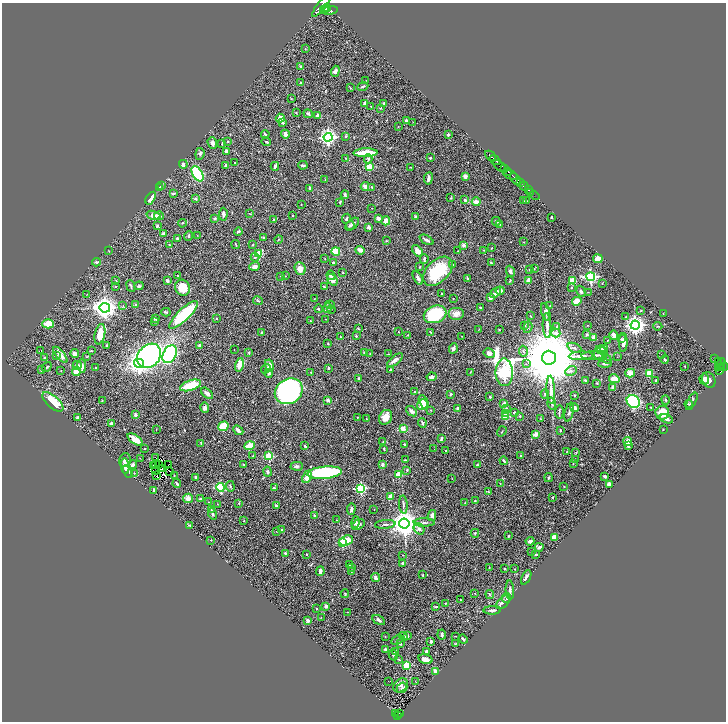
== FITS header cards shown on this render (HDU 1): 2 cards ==
NAXIS1  =                 1448
NAXIS2  =                 1439

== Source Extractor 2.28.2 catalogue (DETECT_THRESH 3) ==
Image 1448 x 1439 px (HDU 1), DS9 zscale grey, zoomed out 1/2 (1 PNG px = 2 x 2 image px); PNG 728 x 724 px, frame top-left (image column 1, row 1438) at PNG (2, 3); each listed source drawn as its Kron ellipse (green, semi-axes under 4 px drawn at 4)
Background 0.646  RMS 0.02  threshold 0.0604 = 3 sigma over >= 5 px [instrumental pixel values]
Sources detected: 538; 47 cannot appear on this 1/2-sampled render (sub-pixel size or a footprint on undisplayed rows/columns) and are neither listed nor drawn; the other 491 listed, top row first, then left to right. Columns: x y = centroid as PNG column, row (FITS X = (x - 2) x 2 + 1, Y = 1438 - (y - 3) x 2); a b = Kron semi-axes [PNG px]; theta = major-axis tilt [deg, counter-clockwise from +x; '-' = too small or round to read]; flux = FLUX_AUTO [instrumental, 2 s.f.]
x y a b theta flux
322 5 14 4 51 2900
327 8 4 3 - 1200
324 9 4 3 - 940
330 10 8 3 5 1500
305 48 3 2 - 1.7
301 67 3 3 - 8.9
335 71 5 3 - 9.8
366 80 3 2 - 1.4
300 83 2 2 - 2.9
363 86 6 3 23 5.3
350 88 3 3 - 2.3
291 99 2 2 - 1.4
364 103 4 2 - 6.6
384 103 3 2 - 6.1
371 106 3 2 - 1.7
381 108 3 2 - 1.6
296 113 3 2 - 1.8
308 114 5 3 - 7.9
318 115 4 3 - 8.7
280 118 4 3 - 28
406 121 4 3 - 9.7
413 122 2 1 - 0.91
283 123 4 3 - 5.1
398 127 3 2 - 1.7
265 134 4 2 - 4.7
285 134 4 3 - 21
448 134 2 2 - 16
346 136 4 2 - 3.8
328 137 4 4 - 1200
228 141 3 2 - 2
266 142 4 2 - 3.2
212 143 6 4 -72 17
222 144 3 2 - 3
226 151 3 3 - 8.1
366 153 12 3 2 100
200 154 6 4 84 7.3
490 156 6 3 -42 850
345 158 3 2 - 1.3
430 158 3 2 - 5.1
368 159 4 4 - 6.1
495 160 6 2 -36 800
235 163 2 2 - 4.9
183 164 4 3 - 6.7
226 165 3 2 - 9.3
303 165 5 3 - 7.2
275 166 4 2 - 14
500 166 7 4 -42 440
369 167 3 3 - 150
410 167 3 2 - 1.8
504 168 3 2 - 380
508 171 4 2 - 300
197 174 8 5 -59 340
510 175 7 3 -20 680
465 176 2 2 - 51
428 178 6 3 81 13
325 179 3 2 - 1.5
516 179 7 3 -48 1300
521 183 2 1 - 170
161 185 3 2 - 2.6
365 186 4 3 - 18
524 186 5 2 - 550
160 187 3 2 - 2.1
372 187 4 3 - 3.3
310 188 3 3 - 5.1
528 189 3 2 - 160
531 192 3 2 - 69
173 193 4 2 - 6.1
345 195 4 4 - 4.9
534 195 5 2 - 42
151 198 7 3 57 35
451 198 3 3 - 3.1
196 199 2 2 - 17
465 200 3 3 - 6.8
524 201 2 1 - 1.2
526 201 3 2 - 2.6
340 202 3 2 - 3.9
476 202 4 3 - 26
301 204 3 2 - 1.3
372 208 2 1 - 1.1
223 214 6 3 86 13
250 214 4 2 - 2.3
154 215 7 4 -16 45
293 215 2 2 - 3.3
159 216 5 4 - 13
415 216 4 3 - 4.8
551 217 2 2 - 3.7
215 218 3 3 - 3.7
378 218 4 4 - 13
346 219 5 4 - 6.1
274 220 4 3 - 4.4
386 221 4 4 - 23
496 221 4 3 - 3.4
182 223 4 3 - 4.2
352 224 8 5 42 11
500 224 2 1 - 1.1
350 225 4 3 - 5
157 226 3 2 - 5.2
369 227 4 3 - 10
238 231 4 3 - 5.9
163 234 3 3 - 6
197 235 2 2 - 1.3
188 236 5 3 - 4.5
177 238 2 2 - 11
263 238 4 3 - 4.4
278 239 4 2 - 2.7
427 240 8 3 -28 7.9
387 241 4 2 - 2.4
524 242 2 1 - 2.4
169 244 3 2 - 2.2
236 244 4 2 - 1.9
253 245 2 2 - 2.6
464 245 2 2 - 37
491 248 3 2 - 1.8
360 250 5 4 - 20
484 250 2 2 - 2.1
109 251 2 2 - 1.3
336 251 4 4 - 52
418 251 7 4 -48 27
458 251 2 2 - 1.5
259 254 3 3 - 140
255 257 4 3 - 4.3
325 259 3 2 - 2
424 259 5 2 - 6.4
598 259 5 4 - 36
96 262 4 3 - 8.1
333 263 3 2 - 10
491 263 3 2 - 3.3
453 265 3 3 - 2.8
254 266 5 4 - 17
420 267 3 2 - 2.9
300 269 6 5 - 37
534 269 3 2 - 1.7
529 270 3 2 - 1.9
438 271 17 11 44 220
510 271 6 4 -68 9
343 273 3 2 - 3.3
331 275 4 4 - 8.7
178 276 3 2 - 3.5
281 276 4 3 - 3.4
285 276 3 2 - 2.4
591 277 4 4 - 670
418 278 7 3 -60 13
467 278 4 2 - 3.9
332 280 6 4 -51 17
510 280 2 2 - 3.6
529 280 2 2 - 65
116 281 3 3 - 3.4
167 281 4 3 - 12
573 281 4 4 - 63
602 283 2 2 - 2.4
116 286 3 3 - 3.6
131 286 6 2 -68 4.7
139 286 5 4 - 5.9
324 287 3 3 - 4
182 288 8 7 - 73
571 288 3 3 - 3.7
500 291 4 3 - 14
581 291 6 3 -62 7.9
588 292 2 2 - 1.7
495 293 6 3 40 23
87 294 3 2 - 1.4
441 294 2 1 - 2.3
314 298 2 2 - 1.2
453 298 2 2 - 1.1
490 298 3 3 - 20
258 301 5 3 - 4.1
577 301 5 4 - 42
136 305 3 3 - 3.3
330 305 5 4 - 6.2
550 305 2 2 - 1.8
123 306 3 3 - 2.5
480 307 2 2 - 5.5
105 308 5 5 - 3600
327 308 5 3 - 7.4
318 309 4 3 - 3.7
331 309 2 2 - 1.4
641 310 3 2 - 2.7
166 312 4 3 - 3.8
546 312 9 4 -74 10
456 313 8 6 0 28
663 313 2 1 - 1.4
435 314 11 8 20 270
183 315 19 6 44 250
531 316 3 2 - 2.8
626 317 2 2 - 2.4
216 318 3 2 - 2.5
155 319 3 2 - 8.8
326 319 3 1 - 1.6
310 321 2 2 - 1.9
154 322 3 2 - 1.9
48 324 5 4 - 61
525 325 3 2 - 1.4
588 325 3 2 - 1.6
635 325 4 4 - 2200
547 326 12 3 -88 18
557 326 4 3 - 4
658 326 4 2 - 3.2
528 327 6 3 72 5.5
358 329 3 2 - 3
479 329 2 1 - 0.98
499 330 3 2 - 3
262 332 3 2 - 3.3
398 332 2 2 - 3.3
431 332 3 2 - 3.6
556 333 4 4 - 19
100 334 10 5 78 54
407 335 3 2 - 1.8
587 335 3 3 - 3.8
614 335 5 3 - 20
340 336 2 1 - 2.2
356 336 2 2 - 4.8
462 336 2 1 - 1.2
593 338 3 2 - 16
621 339 3 3 - 3.3
608 340 2 2 - 1.2
623 342 9 4 87 17
328 343 2 2 - 4.2
200 345 3 3 - 11
106 346 4 3 - 4.1
453 348 5 3 - 11
574 348 7 4 -23 12
234 349 2 2 - 1.4
601 350 5 4 - 18
604 350 5 4 - 8.9
41 351 2 1 - 26
91 351 3 2 - 2.5
523 351 5 3 - 5.1
75 353 4 4 - 14
249 353 4 3 - 3.5
364 353 4 2 - 3.6
489 353 6 4 -31 15
170 354 9 6 60 770
370 354 2 1 - 1.1
388 354 2 2 - 1.6
601 354 7 6 - 12
661 354 2 1 - 1.2
56 355 3 3 - 3.1
60 355 10 3 -51 38
594 355 13 3 3 13
86 356 3 2 - 2.4
149 356 13 10 49 1100
581 356 12 3 2 21
617 357 2 1 - 2.3
45 358 3 3 - 3.1
549 358 7 7 - 54000
607 359 5 4 - 6.2
665 359 4 2 - 4.5
715 359 2 1 - 2.7
395 360 10 4 40 16
718 361 4 2 - 150
139 363 5 4 - 1700
605 363 6 3 3 9.2
526 364 3 3 - 3.5
720 364 6 2 60 170
77 365 4 3 - 9.9
239 365 7 4 77 39
269 365 5 4 - 22
82 366 7 4 -82 15
685 366 2 2 - 2.1
47 367 5 3 - 4.8
724 367 4 3 - 320
96 368 2 2 - 2.5
329 368 3 2 - 4.7
721 368 2 2 - 170
266 369 5 2 - 2.8
720 369 5 2 - 310
41 370 4 2 - 2
61 370 2 2 - 1.1
390 370 3 3 - 4.3
571 371 6 4 26 10
76 372 4 4 - 40
311 372 2 1 - 1.3
470 372 3 2 - 2
504 372 13 8 -89 1400
269 373 4 3 - 4.8
630 373 5 4 - 39
649 373 4 3 - 74
432 377 5 3 - 13
359 378 4 3 - 4.6
614 379 5 4 - 54
704 379 5 5 - 11
585 380 4 3 - 4
709 380 8 6 -60 27
656 381 3 2 - 3.5
597 383 3 2 - 3.5
191 385 11 5 19 120
613 387 4 3 - 18
551 390 14 4 -87 24
289 391 15 12 32 1200
415 392 2 2 - 2
207 393 7 3 -41 12
450 394 4 2 - 3.3
545 394 4 3 - 4.4
574 395 2 2 - 3.7
490 397 3 2 - 3.6
102 400 2 1 - 2
328 400 2 2 - 34
665 400 4 3 - 4.4
633 401 7 6 - 520
692 401 9 3 62 8.1
53 402 13 6 -41 120
424 402 7 4 -65 41
504 403 4 3 - 9.1
552 404 6 4 -75 6
689 404 4 3 - 3.5
422 405 5 5 - 81
574 407 4 3 - 8.3
651 407 2 2 - 1.7
205 408 5 4 - 11
457 408 3 2 - 5.7
506 408 4 3 - 3.2
431 410 3 2 - 1.8
412 411 6 3 -41 12
514 412 3 2 - 3.4
559 412 6 3 87 5.7
569 412 10 3 77 8.1
506 413 3 2 - 31
662 413 7 7 - 62
135 415 2 2 - 39
505 416 3 3 - 140
520 416 3 3 - 3.4
78 417 3 3 - 10
358 417 2 2 - 1.9
386 417 8 6 60 37
366 418 2 2 - 1.6
541 419 3 2 - 1.9
666 419 7 3 -18 12
422 423 5 2 - 8
111 424 3 3 - 11
223 426 5 4 - 77
156 429 2 1 - 1.2
403 429 3 2 - 67
663 429 2 2 - 1.5
238 430 6 3 -43 15
560 430 2 2 - 2.8
502 431 5 2 - 3.3
536 434 3 3 - 34
441 439 4 2 - 7.3
135 440 9 3 -34 64
628 441 4 4 - 29
383 442 3 2 - 2.1
201 443 3 2 - 4.8
404 444 3 2 - 4.5
250 446 5 3 - 79
305 446 3 2 - 4.7
628 446 3 2 - 7.1
145 448 2 2 - 2.9
384 449 3 2 - 2.5
434 449 2 1 - 1
446 450 2 2 - 2.8
567 451 2 2 - 1.2
576 452 3 2 - 2.3
521 455 3 2 - 2.3
252 456 2 2 - 1.5
269 456 3 3 - 220
140 458 2 1 - 1.3
156 458 2 1 - 4.8
575 459 2 2 - 1.3
125 460 7 5 75 13
405 460 3 2 - 2.2
504 461 4 3 - 3.9
573 463 3 2 - 2
156 464 3 1 - 2.5
159 464 2 1 - 1.8
383 464 2 2 - 15
132 465 5 4 - 14
154 465 3 1 - 1.8
168 465 2 1 - 0.65
244 465 4 2 - 2.8
477 465 2 2 - 8.9
125 466 8 4 -83 21
297 466 6 4 0 6.9
161 469 3 1 - 2
407 470 3 3 - 3.6
128 471 7 3 -64 5.3
155 471 2 1 - 1
170 472 2 1 - 2.3
267 472 5 4 - 8.4
134 473 3 2 - 1.5
325 473 17 6 5 380
399 474 3 3 - 110
157 476 2 2 - 1.5
174 476 3 2 - 2.2
605 476 3 2 - 10
195 477 3 3 - 5.6
307 477 6 3 66 42
452 478 3 1 - 1.4
549 478 4 2 - 3.3
177 483 4 2 - 5.8
500 484 3 2 - 1.8
609 484 4 3 - 11
230 486 5 3 - 4.8
564 486 2 2 - 1.9
220 487 4 3 - 340
274 488 4 4 - 5.9
361 488 4 3 - 380
154 490 3 2 - 8.4
488 491 2 2 - 2.4
390 496 4 2 - 31
188 498 5 4 - 21
552 498 3 2 - 4.2
200 499 2 2 - 9
475 501 2 2 - 4.1
209 502 2 1 - 1.1
239 503 3 3 - 3.3
465 503 3 2 - 1.9
217 504 3 2 - 1.6
403 505 9 3 -87 6.5
276 506 3 2 - 5.9
351 509 6 3 86 7.8
211 510 3 2 - 3.6
374 510 2 1 - 0.86
213 514 6 3 -74 8
432 515 5 3 - 13
315 516 4 3 - 4.2
244 520 2 2 - 2.7
336 520 2 2 - 1.4
356 522 6 4 76 9.7
424 522 10 3 1 8.2
404 523 5 5 - 5800
385 524 10 3 6 7.7
190 525 4 3 - 4.6
358 525 7 4 29 16
419 529 6 4 -52 12
281 530 4 3 - 4.9
276 531 3 2 - 1.8
475 533 4 3 - 4.8
509 536 3 3 - 4.5
555 537 3 3 - 41
211 540 2 2 - 2.1
346 541 7 4 19 63
530 541 4 3 - 11
342 542 3 3 - 240
539 547 4 3 - 16
532 551 3 2 - 2
285 553 4 3 - 5.4
306 554 2 2 - 2.8
536 554 3 2 - 4.4
403 555 2 2 - 1.9
403 563 2 2 - 20
350 565 3 2 - 3.1
352 568 3 3 - 3.8
489 568 2 1 - 1.2
505 569 2 2 - 2.4
515 569 2 2 - 1.5
320 571 5 3 - 18
351 571 2 2 - 2.1
423 575 3 3 - 2.9
526 577 8 3 63 11
376 578 4 3 - 12
510 590 9 3 -87 8.2
475 593 3 2 - 1.6
345 594 4 3 - 3.3
490 594 4 3 - 4.2
506 598 5 3 - 5.3
460 600 2 2 - 2.3
503 602 8 5 47 14
445 603 2 2 - 3.5
326 606 4 4 - 8.4
436 607 4 1 - 3.9
317 608 2 2 - 2.8
492 610 9 3 2 8.9
347 612 2 2 - 1.2
321 617 2 2 - 1.3
308 620 3 3 - 17
379 620 7 3 -30 7.8
442 634 5 3 - 7.8
407 635 3 3 - 4.1
385 636 2 2 - 2
404 636 4 3 - 6.1
455 636 3 2 - 1.6
463 639 5 3 - 6.3
397 640 6 2 28 5.3
431 642 3 3 - 10
400 643 3 3 - 6.8
456 643 3 2 - 2.1
385 649 3 2 - 7.9
395 651 4 2 - 2.7
426 651 3 2 - 8
393 655 5 3 - 5.9
398 659 3 2 - 2.7
425 659 7 4 -15 26
406 665 3 3 - 140
435 671 3 3 - 30
415 681 2 1 - 1.5
388 682 2 1 - 11
401 685 8 6 44 14
402 688 5 5 - 6.3
399 713 4 1 - 9.6
396 714 2 2 - 50
397 715 2 2 - 38
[47 sub-pixel or undisplayed-footprint detections neither listed nor drawn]